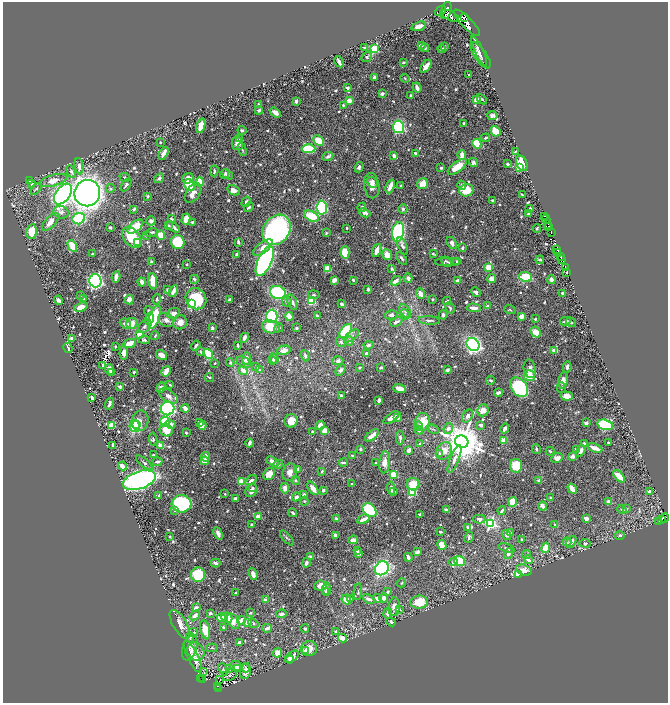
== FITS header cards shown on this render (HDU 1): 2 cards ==
NAXIS1  =                 1331
NAXIS2  =                 1401

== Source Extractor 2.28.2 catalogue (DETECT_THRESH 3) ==
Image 1331 x 1401 px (HDU 1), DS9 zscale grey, zoomed out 1/2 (1 PNG px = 2 x 2 image px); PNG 670 x 705 px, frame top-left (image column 2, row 1401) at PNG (3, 2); each listed source drawn as its Kron ellipse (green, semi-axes under 4 px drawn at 4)
Background 0.455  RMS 0.0081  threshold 0.0244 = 3 sigma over >= 5 px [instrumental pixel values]
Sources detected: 916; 38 cannot appear on this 1/2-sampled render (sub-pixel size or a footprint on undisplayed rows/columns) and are neither listed nor drawn; of the other 878, the 500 brightest by FLUX_AUTO listed and drawn (378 fainter detections omitted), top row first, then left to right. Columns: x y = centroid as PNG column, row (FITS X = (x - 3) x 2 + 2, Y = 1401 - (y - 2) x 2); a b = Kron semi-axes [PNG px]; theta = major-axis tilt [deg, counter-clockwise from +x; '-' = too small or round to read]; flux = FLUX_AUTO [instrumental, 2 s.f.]
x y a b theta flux
446 10 9 5 75 440
440 11 6 3 40 18
450 16 9 4 -27 300
464 18 2 1 - 23000
467 23 17 5 -46 750
419 26 7 3 17 14
421 45 3 2 - 4.9
445 46 3 2 - 2.1
364 47 3 2 - 2.4
425 48 4 3 - 3.4
374 49 3 3 - 86
442 49 4 4 - 4.7
479 51 16 4 -64 7.6
481 55 15 6 -55 7.3
367 57 6 4 40 3.7
339 62 6 2 -62 8.5
403 62 3 3 - 2.3
426 66 7 3 54 17
469 75 2 2 - 1.9
374 77 3 2 - 6.6
405 78 4 4 - 2.1
347 88 3 2 - 5.9
417 88 5 3 - 11
382 94 3 3 - 4.9
410 95 3 3 - 2.5
482 99 6 3 -45 2
476 100 4 3 - 13
296 101 4 2 - 4.4
349 101 3 3 - 19
259 105 3 3 - 5.3
343 105 3 3 - 2
259 110 4 3 - 4.4
275 113 6 3 -34 8
492 116 5 4 - 5
464 123 3 3 - 2.2
201 126 7 3 75 28
398 127 6 5 - 210
242 130 4 3 - 2.9
496 131 5 5 - 24
486 138 4 3 - 2.4
240 139 3 3 - 5.7
319 141 6 4 -42 39
160 142 3 2 - 2
237 144 6 5 - 10
477 144 5 4 - 64
242 149 7 3 -72 2.6
309 149 7 4 0 89
515 151 3 2 - 2
163 153 7 2 63 13
415 153 4 2 - 2.8
462 155 5 3 - 12
328 156 6 4 25 3.4
394 156 4 4 - 5.2
473 163 5 4 - 6.6
522 163 8 5 -65 26
508 164 3 2 - 3.4
79 166 8 4 -82 8.4
359 167 5 4 - 3.5
457 167 11 5 35 28
441 168 4 2 - 2.2
519 168 4 3 - 38
214 171 5 2 - 2.3
71 172 6 3 -63 4.6
224 174 5 3 - 2.5
227 174 6 4 -37 5.2
125 177 5 3 - 2
159 178 5 4 - 5.3
188 178 6 5 - 17
29 180 4 3 - 4.6
53 180 14 5 15 17
200 182 4 3 - 41
372 182 6 4 -39 9.5
32 184 3 3 - 5.4
422 184 6 5 - 20
126 185 7 3 58 4.5
189 185 6 5 - 43
462 185 4 3 - 4.7
372 186 13 7 -80 11
390 186 7 3 67 16
401 186 3 2 - 2.3
110 188 4 4 - 2.3
36 189 7 3 50 2.6
233 190 6 5 - 12
466 190 7 6 - 37
87 193 13 12 - 1300
193 193 11 6 55 13
63 194 12 7 55 540
522 195 4 2 - 2.1
148 196 2 2 - 3.9
492 200 3 2 - 2.2
246 202 5 3 - 3.9
249 207 5 2 - 2.7
362 207 5 4 - 2.7
322 208 7 5 -84 220
134 209 3 2 - 3.1
403 209 4 4 - 3.3
530 209 2 2 - 2.5
61 212 8 6 -15 6.6
365 213 6 4 -25 7
529 214 3 2 - 3.1
311 216 8 5 -27 46
545 216 2 1 - 4.6
79 219 6 5 - 130
171 219 4 2 - 2.6
186 219 5 4 - 14
546 219 4 1 - 20
151 221 5 4 - 5.1
50 222 11 5 49 13
192 222 3 3 - 2
547 224 3 2 - 13
169 225 3 3 - 2
135 226 9 5 39 42
549 226 2 2 - 38
110 227 3 2 - 2.4
173 227 7 3 -34 7.3
347 228 2 2 - 2.3
537 228 4 2 - 2.1
277 230 16 13 54 420
32 232 7 5 79 36
152 232 6 3 20 3.5
398 232 10 6 81 200
551 232 4 2 - 98
326 233 4 3 - 2.1
161 235 4 3 - 27
146 236 3 2 - 2
132 237 12 8 -50 57
137 242 3 3 - 74
178 242 7 6 - 65
238 242 4 3 - 3.6
452 243 7 4 -60 6.7
72 246 6 4 -60 31
403 246 9 4 -66 5.8
263 248 11 5 36 14
462 248 4 3 - 3.4
557 249 2 1 - 3.6
377 250 6 3 70 15
345 252 6 4 86 33
557 253 2 1 - 7.5
93 254 2 2 - 3.5
236 254 4 3 - 2.6
433 254 4 2 - 2.2
387 255 6 4 -53 14
561 257 4 2 - 130
402 258 7 3 -56 3.5
540 260 4 3 - 3.3
562 260 3 2 - 86
265 261 16 6 65 700
446 261 6 3 -36 2.2
151 262 3 2 - 4.2
448 262 13 4 1 4
457 262 3 2 - 2.7
187 264 2 2 - 2.2
488 267 4 3 - 20
327 268 4 3 - 23
565 268 4 2 - 91
392 269 3 3 - 3.1
567 272 3 1 - 38
116 277 6 2 81 17
525 277 6 4 -7 47
408 278 5 3 - 3.8
194 279 4 3 - 3.5
492 279 4 3 - 12
334 280 4 3 - 14
353 280 3 2 - 2.6
552 280 4 3 - 9.6
95 281 6 6 - 440
153 281 8 4 -83 30
396 281 5 3 - 9.5
458 281 3 3 - 6.7
142 282 4 3 - 8.8
368 289 3 3 - 2.7
167 290 4 3 - 2.1
173 291 6 3 59 12
278 292 8 6 -18 110
476 292 5 3 - 4.8
562 293 2 2 - 4.4
420 294 5 4 - 9.6
314 295 5 3 - 2.3
80 296 4 3 - 2.3
83 299 3 3 - 3.4
157 299 5 3 - 2.6
196 299 11 10 - 74
230 299 3 2 - 3.7
433 299 2 2 - 2
58 300 5 3 - 8.3
129 300 5 4 - 10
311 301 3 3 - 49
447 301 4 3 - 2.8
287 302 5 4 - 3.8
292 302 8 4 -70 5.7
191 304 3 3 - 64
341 304 3 2 - 5.7
487 306 3 3 - 3
81 307 7 4 20 17
450 308 6 3 -62 2.6
474 308 7 3 -4 9.7
510 310 6 3 -20 2.3
149 311 4 2 - 4.7
405 311 8 5 -55 5.2
173 313 7 5 23 10
391 315 6 4 10 5.4
405 315 5 4 - 3.5
443 315 4 4 - 3.9
272 316 7 5 87 110
289 316 4 3 - 18
317 316 3 2 - 3.4
521 316 3 3 - 14
154 317 12 5 70 94
149 318 6 3 76 13
535 319 2 2 - 2.3
166 320 8 6 -34 8.9
429 320 11 3 -4 4.3
565 321 5 2 - 4.9
180 322 7 6 - 13
396 322 6 3 25 5.7
571 322 5 2 - 2.2
125 323 6 5 - 6.7
132 323 6 5 - 14
145 326 8 5 44 4.9
271 327 9 6 -11 31
212 328 4 3 - 2.7
279 328 5 3 - 2.8
296 328 3 2 - 2.6
346 331 8 4 51 110
536 332 6 4 -43 19
140 334 3 3 - 55
155 336 4 2 - 2
351 336 9 4 37 4.9
72 338 4 3 - 3.9
244 338 5 3 - 13
144 340 5 3 - 2.8
349 341 4 4 - 4.4
341 342 5 4 - 3.3
129 344 7 4 21 18
473 344 7 6 - 450
238 345 3 2 - 3.9
369 345 5 3 - 4.2
115 346 3 2 - 2.1
196 346 5 2 - 3.9
68 348 5 2 - 4.4
284 350 7 4 13 10
553 350 4 3 - 5.2
201 352 4 3 - 4.9
124 353 7 4 85 11
208 354 5 3 - 96
367 354 4 4 - 4.6
162 355 6 3 -33 16
305 356 6 3 -71 3.3
246 358 6 4 86 11
274 358 5 4 - 5.9
273 361 4 3 - 3.8
338 361 5 4 - 5
244 362 8 5 -31 5.2
215 363 2 2 - 3.3
230 363 4 4 - 2.5
103 365 3 3 - 4.3
256 367 4 3 - 5.2
381 367 3 2 - 3.7
567 367 5 3 - 4.3
359 368 3 3 - 2.1
110 369 5 3 - 14
530 369 9 6 -78 7.7
243 370 5 3 - 9.9
259 370 4 3 - 2.4
341 370 6 4 52 4.6
447 370 3 3 - 5.7
166 371 6 3 58 20
112 372 4 2 - 2.4
134 372 2 2 - 2.1
529 376 5 5 - 25
209 377 4 3 - 2
491 380 4 3 - 2.4
563 381 8 4 82 12
170 385 2 2 - 3.1
120 386 3 2 - 4.8
161 387 5 3 - 7.8
519 387 11 7 -53 160
561 388 5 3 - 1.9
400 389 6 3 -20 17
498 393 4 3 - 5.6
168 396 10 6 -34 8.5
341 396 4 3 - 3.8
567 396 6 4 -5 16
92 397 3 2 - 6.7
379 400 3 2 - 6.9
109 404 6 3 71 5
168 408 7 6 - 460
185 408 4 3 - 10
483 410 6 5 - 12
467 416 7 5 58 8.2
391 418 9 3 35 11
398 418 4 2 - 6.7
140 421 10 8 76 15
291 421 7 6 - 18
165 422 5 4 - 37
199 422 4 3 - 2.4
423 422 9 7 -86 34
586 423 3 3 - 4.9
171 424 5 4 - 8.6
111 425 4 3 - 22
137 425 3 3 - 41
202 425 4 3 - 12
320 425 5 4 - 15
481 425 4 3 - 6.8
605 425 8 5 -15 150
134 426 6 5 - 110
418 426 4 4 - 2.7
448 428 5 4 - 6.4
433 429 6 3 -23 2.2
505 429 5 3 - 6.5
166 430 7 6 - 28
419 430 4 3 - 5.3
325 431 4 3 - 19
313 432 3 3 - 4
186 433 3 3 - 2
372 435 8 3 40 15
400 438 7 4 -89 3.9
153 439 6 3 -84 2.8
504 440 3 2 - 38
462 442 7 6 - 5800
250 443 4 2 - 8.6
608 443 2 2 - 2.1
420 444 3 3 - 3.8
584 444 3 2 - 5.7
113 445 4 2 - 3.8
161 445 4 3 - 13
595 448 7 3 -21 17
360 449 3 3 - 3.2
536 449 5 2 - 3
576 449 3 3 - 4.2
409 450 3 3 - 13
444 451 9 7 53 19
550 451 4 2 - 2.4
581 451 6 4 57 9
439 453 4 3 - 2.1
153 455 3 2 - 2
353 456 3 3 - 2.7
573 456 3 3 - 7.9
206 457 4 3 - 14
557 458 6 4 25 10
454 459 15 4 68 10
205 461 4 3 - 15
157 462 5 3 - 5.6
273 462 7 3 -31 12
344 462 4 2 - 4.7
385 462 11 5 86 15
144 463 10 4 -40 3.9
376 463 2 2 - 2.7
278 464 5 4 - 3.1
122 466 4 3 - 16
516 466 7 6 - 40
297 469 4 3 - 4.2
322 471 4 3 - 2.3
290 472 9 7 76 12
269 474 6 5 - 16
393 475 3 3 - 58
619 476 7 3 -47 31
139 480 17 8 18 500
251 480 6 3 34 6.3
296 480 4 4 - 2.5
539 480 2 2 - 7.5
241 481 4 3 - 36
352 484 4 3 - 1.9
413 484 6 6 - 32
252 488 4 3 - 3.1
285 488 5 4 - 9.6
313 488 7 3 -54 14
391 488 6 3 -84 6.6
572 489 5 3 - 20
323 490 3 2 - 3.5
251 491 7 6 - 7.9
394 491 3 3 - 2.2
413 492 4 4 - 46
649 492 3 3 - 3.7
225 494 2 2 - 1.9
304 495 4 3 - 4.5
159 496 4 3 - 5.5
296 497 4 3 - 6.8
235 498 3 2 - 4.5
551 498 3 2 - 2.5
304 501 4 3 - 2.2
608 501 2 2 - 14
512 502 5 4 - 31
181 504 10 8 -3 150
543 506 4 3 - 15
622 509 4 3 - 3
626 509 3 3 - 3.8
175 510 4 3 - 2.9
370 510 8 6 -47 98
447 510 3 2 - 7
502 511 5 2 - 3
293 513 4 2 - 3.2
420 514 2 2 - 6.4
258 516 3 3 - 19
336 518 4 3 - 2.5
665 518 4 2 - 80
363 519 6 3 25 12
479 519 6 4 -1 5.4
586 519 3 3 - 12
661 520 4 1 - 15
659 521 4 2 - 11
490 523 4 4 - 260
252 525 3 2 - 3.9
555 525 3 2 - 8.2
467 527 4 3 - 2.4
440 532 3 3 - 2.7
511 532 3 3 - 2.2
218 533 6 3 -68 8.4
336 535 3 3 - 7.1
507 535 5 4 - 6.7
620 535 5 4 - 2.8
170 536 3 2 - 2.1
469 537 6 3 66 3.7
287 538 9 3 -48 2.6
353 540 5 3 - 10
522 540 2 2 - 2.9
567 542 4 4 - 2.2
571 542 6 4 58 8.8
585 543 5 4 - 3.2
442 545 5 4 - 33
507 548 8 4 -19 4.5
546 548 5 4 - 31
357 551 4 3 - 5.4
418 552 4 3 - 12
358 554 4 3 - 3.8
508 554 5 4 - 6.9
527 554 4 4 - 3.1
311 557 3 3 - 6.8
408 557 4 2 - 5.9
529 560 4 3 - 9.5
459 561 5 5 - 65
453 562 4 3 - 3
216 563 5 3 - 6.1
306 563 4 3 - 8
382 568 7 6 - 330
524 570 8 5 -16 11
253 574 6 3 -68 13
518 574 3 3 - 25
198 575 7 7 - 110
401 583 5 3 - 1.9
320 586 6 5 - 15
326 589 6 4 87 5.4
236 592 3 2 - 2.2
325 592 4 3 - 3.5
358 592 8 3 85 2.8
387 592 3 2 - 2.7
350 598 3 3 - 2.1
377 598 4 4 - 9
384 598 4 3 - 10
346 599 5 4 - 19
369 599 6 3 -23 7.4
266 600 2 2 - 31
419 602 9 6 6 45
394 607 9 5 86 11
196 608 4 3 - 9.8
399 609 3 3 - 3.4
210 613 3 2 - 4.1
250 613 3 2 - 2
388 613 5 4 - 4.8
281 614 5 3 - 5.4
195 615 6 3 39 8.8
221 618 4 3 - 23
227 618 6 5 - 16
241 620 4 3 - 9.2
233 621 8 5 -60 19
248 622 3 3 - 27
391 622 5 3 - 2.9
253 623 6 3 -39 2.5
180 624 16 7 -59 15
224 628 3 2 - 5.8
267 628 5 3 - 7
305 629 4 3 - 2.6
205 630 10 4 -77 29
336 631 4 3 - 3.7
193 632 5 3 - 2.9
190 637 5 3 - 4
343 638 4 3 - 20
239 642 3 3 - 3.4
190 648 13 7 75 8.4
212 648 5 3 - 2.1
309 649 8 7 - 20
305 651 2 2 - 12
196 652 10 8 -58 17
277 653 5 4 - 16
193 656 17 5 -64 14
292 657 8 4 36 12
290 659 4 3 - 11
236 666 6 5 - 9.5
246 667 5 3 - 2.3
230 668 2 2 - 11
223 669 6 4 -70 2.6
237 669 4 3 - 2.5
245 671 7 5 78 9.3
204 672 2 1 - 2.9
230 675 7 5 24 2.7
200 679 2 1 - 3.5
202 679 3 1 - 4.3
220 680 3 1 - 3.1
217 686 2 1 - 3.7
218 689 3 2 - 18
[378 fainter detections neither listed nor drawn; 38 sub-pixel or undisplayed-footprint detections neither listed nor drawn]